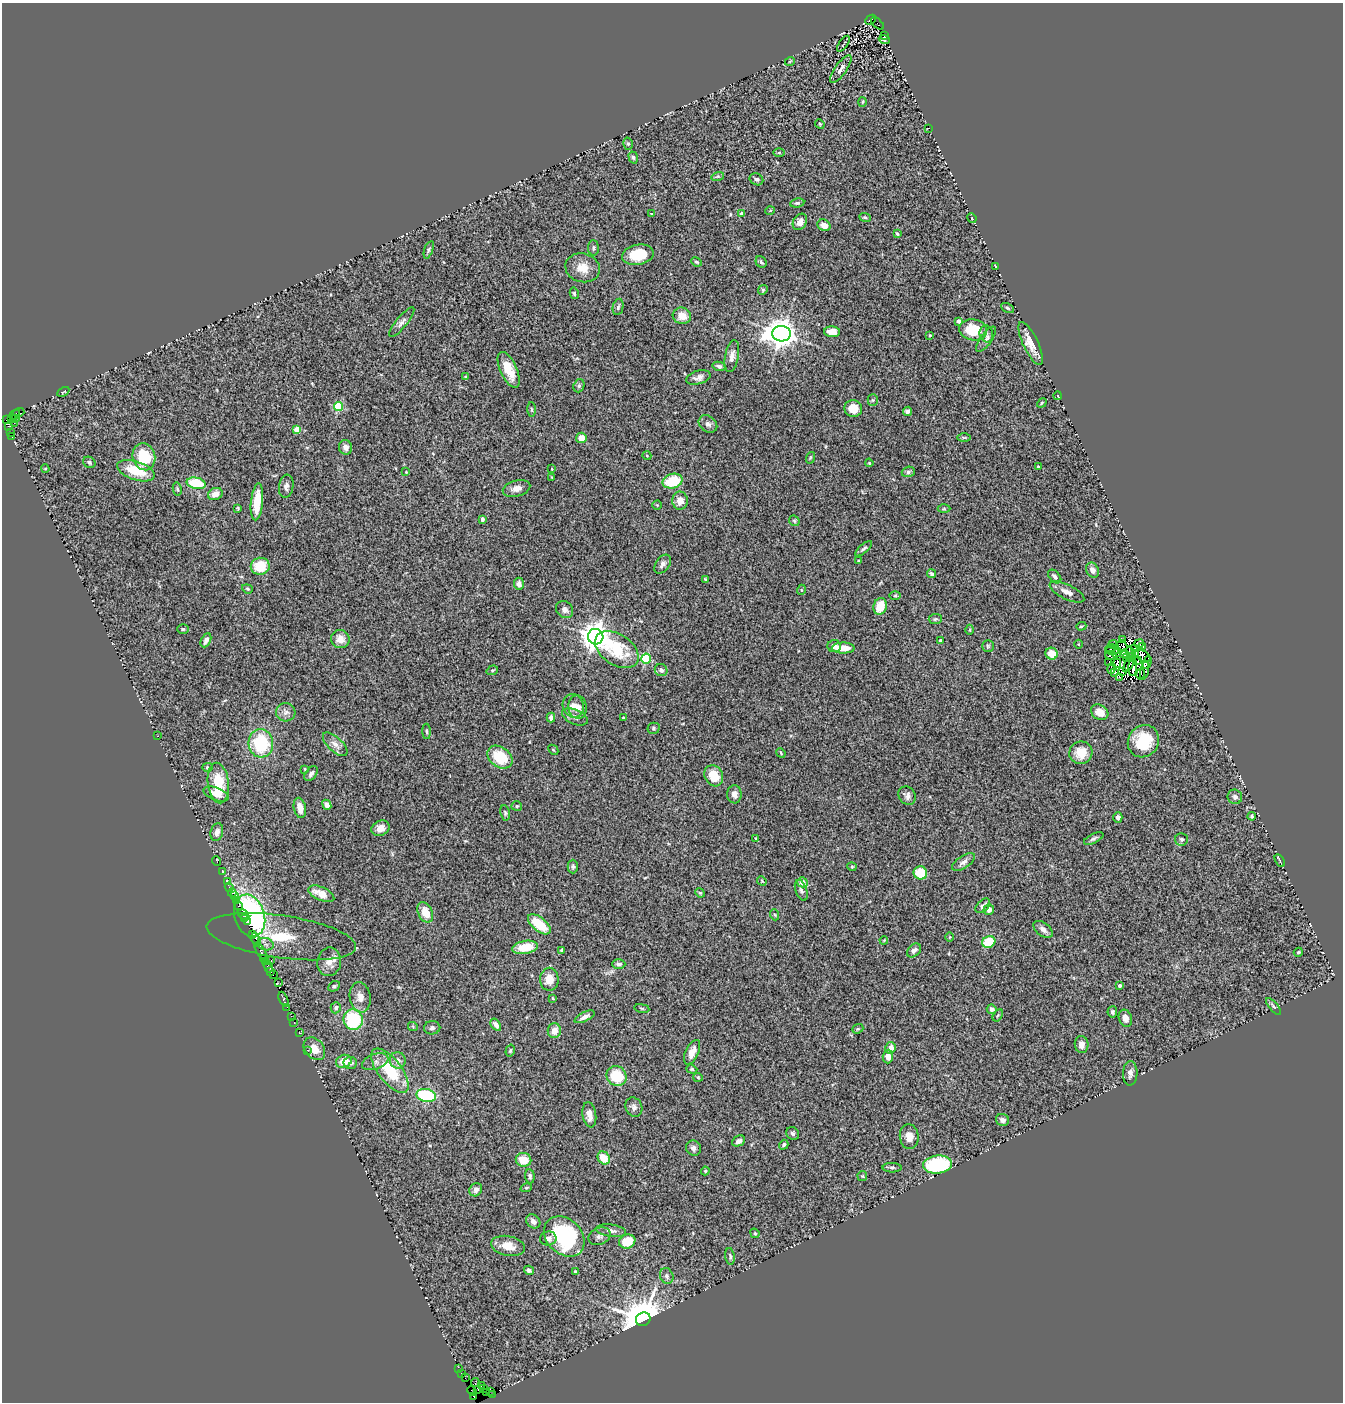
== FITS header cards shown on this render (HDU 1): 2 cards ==
NAXIS1  =                 1341
NAXIS2  =                 1400

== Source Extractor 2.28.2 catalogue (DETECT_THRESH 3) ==
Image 1341 x 1400 px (HDU 1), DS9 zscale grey, 1 PNG px = 1 image px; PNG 1345 x 1404 px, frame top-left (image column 1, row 1400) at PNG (2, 3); each listed source drawn as its Kron ellipse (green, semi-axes under 4 px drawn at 4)
Background 1.03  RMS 0.1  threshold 0.307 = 3 sigma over >= 5 px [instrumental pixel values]
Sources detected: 337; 10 with non-positive FLUX_AUTO (blend fragments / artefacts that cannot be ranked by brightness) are neither listed nor drawn; the other 327 listed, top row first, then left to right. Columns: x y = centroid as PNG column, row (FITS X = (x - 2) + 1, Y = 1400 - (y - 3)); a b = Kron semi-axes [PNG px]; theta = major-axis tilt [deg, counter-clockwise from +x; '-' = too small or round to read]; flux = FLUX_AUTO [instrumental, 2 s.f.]
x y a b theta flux
871 20 6 4 42 400
877 23 8 3 -41 230
884 36 3 2 - 8.6
884 39 5 4 - 14
843 44 9 2 55 7
790 61 5 3 - 5.7
841 69 17 6 54 36
863 102 5 3 - 6.5
820 124 5 4 - 7.1
929 128 2 2 - 4.4
628 144 6 5 - 12
779 153 5 3 - 7.8
633 157 6 4 -73 11
718 176 6 4 18 11
756 179 7 5 -30 15
797 203 7 4 9 12
770 211 5 3 - 5.1
651 214 3 3 - 4.8
742 214 4 3 - 46
865 217 6 4 -22 11
972 218 5 4 - 6.6
800 222 8 6 58 51
824 225 7 5 -32 58
897 234 4 3 - 10
593 248 8 5 -89 14
429 250 9 4 71 12
638 255 16 10 10 180
696 262 5 3 - 9.9
761 262 6 5 - 13
995 266 3 2 - 4.8
583 268 17 14 -15 95
763 290 5 4 - 8.6
574 293 6 4 -76 9.9
618 307 8 5 78 15
1007 308 7 4 -28 12
682 316 9 8 - 80
959 321 4 4 - 23
402 322 18 5 51 31
973 330 14 10 -8 200
832 332 8 5 -3 73
781 334 9 7 -4 11000
986 334 8 6 -77 22
930 335 3 3 - 5.5
986 339 15 6 55 28
1031 343 23 7 -65 90
732 356 16 7 79 41
719 366 6 4 -13 18
509 370 19 8 -66 140
465 377 4 4 - 7.4
698 377 12 6 16 34
579 386 7 5 70 14
63 392 6 2 29 4.4
1058 396 4 3 - 4.9
873 400 5 5 - 9.3
1042 403 5 3 - 7.9
338 407 4 4 - 370
853 408 9 8 - 100
531 409 7 4 -89 11
908 411 5 4 - 22
19 413 5 4 - 120
15 414 6 3 44 140
11 419 3 2 - 45
16 419 3 2 - 46
7 420 4 2 - 80
14 423 2 2 - 43
708 424 10 8 -37 27
8 427 4 2 - 50
297 429 4 4 - 150
10 433 3 2 - 6.5
12 437 3 3 - 480
964 437 6 4 0 8.6
581 438 5 5 - 67
346 447 7 6 - 33
647 456 4 3 - 5
144 457 13 11 -74 230
810 458 6 3 72 7.6
89 462 6 5 - 13
869 463 4 3 - 6.3
1038 467 3 3 - 11
45 469 4 2 - 4.5
552 469 3 2 - 5.1
136 471 19 9 -18 190
406 472 3 3 - 4.8
908 472 6 5 - 14
552 477 3 2 - 6.1
673 481 10 7 15 240
196 483 9 5 -13 250
286 486 12 7 81 28
516 488 14 8 15 47
177 489 6 4 -79 12
215 494 7 6 - 55
680 501 9 8 - 68
257 502 19 6 84 140
657 505 4 4 - 5.5
238 508 4 3 - 7
944 509 6 4 0 11
482 519 4 3 - 32
794 521 6 4 -45 9.8
864 549 10 4 41 16
859 561 4 3 - 8.8
663 564 11 6 53 26
260 566 9 8 - 190
1092 570 8 6 -62 33
932 574 5 3 - 15
1055 576 8 5 -47 21
706 579 4 3 - 8.1
519 584 6 5 - 28
247 589 5 4 - 9.6
801 590 5 3 - 5
1067 592 19 7 -26 52
895 596 6 4 1 7.8
880 606 8 7 - 130
565 610 9 7 -47 31
935 619 6 5 - 11
1081 626 5 4 - 7.8
183 629 5 4 - 9.8
970 630 5 3 - 6.5
596 637 8 7 - 8800
340 639 9 9 - 65
1122 639 3 3 - 6.6
206 640 7 4 64 27
940 640 3 2 - 5.9
1078 644 4 3 - 5.2
1113 644 4 2 - 13
1139 644 5 3 - 45
834 646 7 6 - 32
988 646 6 6 - 12
1122 646 6 3 -60 12
1143 646 4 2 - 32
843 648 11 5 0 95
1110 649 5 2 - 16
1134 649 3 2 - 0.68
617 650 24 15 -34 320
1113 651 6 3 -3 8.9
1130 652 6 2 -71 21
1116 653 5 3 - 18
1052 654 6 6 - 80
1124 654 5 4 - 9.2
1136 654 3 2 - 6
1111 656 6 3 -17 49
1143 656 8 5 -31 21
1130 657 4 2 - 15
646 658 5 5 - 380
1127 658 2 2 - 12
1137 660 4 2 - 5.6
1147 662 6 3 69 56
1109 663 3 2 - 12
1117 663 5 2 - 6.3
1129 665 8 2 58 20
1133 667 9 4 86 48
1111 668 6 3 78 5.1
492 670 6 4 19 9.5
661 670 6 6 - 22
1145 670 9 3 77 4.7
1122 671 3 3 - 5.4
1115 672 3 2 - 17
1141 674 5 2 - 9.7
1120 677 4 2 - 15
573 706 12 10 -70 55
578 707 11 9 -78 45
286 712 9 9 - 35
1100 712 9 7 -32 75
551 717 5 4 - 33
575 717 14 7 -23 37
623 718 3 3 - 8.6
653 728 6 5 - 13
427 731 8 4 -89 10
157 736 3 2 - 4
1143 741 17 15 53 280
261 743 14 12 -85 380
335 744 15 7 -43 44
553 750 6 2 -45 5.7
781 753 5 3 - 6.4
1081 753 11 11 - 120
500 757 14 10 -37 240
207 767 5 4 - 8.9
305 769 4 2 - 5.3
311 774 8 5 51 23
714 776 11 9 -62 140
218 783 20 10 -84 190
216 794 13 6 -22 56
734 794 9 7 90 29
907 796 10 8 -56 29
1235 797 7 7 - 24
327 805 5 4 - 41
517 806 5 4 - 11
300 808 10 6 -79 63
505 813 8 5 -80 13
1252 816 4 4 - 9.7
1118 817 5 4 - 29
380 828 9 7 24 50
217 832 9 6 75 41
756 838 4 3 - 7.8
1094 839 10 4 26 17
1182 839 6 6 - 15
1280 860 7 2 -59 7.2
216 861 5 2 - 21
963 862 13 6 34 31
573 866 7 5 -90 12
852 867 4 4 - 7.9
223 872 2 2 - 42
920 873 7 6 - 200
762 881 5 4 - 6.8
227 882 4 3 - 160
802 882 5 5 - 66
229 887 5 3 - 50
801 890 11 5 -69 22
232 893 4 3 - 53
700 893 5 4 - 8
321 894 14 6 -24 88
234 896 3 2 - 70
236 900 3 3 - 94
238 906 5 3 - 320
983 906 8 5 45 22
989 909 5 5 - 39
425 912 11 7 -64 100
243 914 7 3 -42 550
775 915 6 3 -71 7.7
250 916 21 15 -73 1300
245 919 3 2 - 260
247 922 4 3 - 320
539 924 13 7 -39 210
1043 929 11 6 -38 34
253 934 3 2 - 94
281 937 75 21 -8 400
950 937 4 3 - 5.5
256 940 7 3 -67 210
884 940 4 3 - 5.5
989 942 7 5 26 240
265 944 8 6 -15 25
525 947 13 6 9 140
562 950 4 3 - 8
914 950 8 5 43 28
261 952 10 3 -56 440
1298 952 4 4 - 10
263 958 4 2 - 74
271 960 3 2 - 51
265 962 4 3 - 130
329 962 14 12 80 73
619 964 6 5 - 19
268 967 6 3 -74 110
270 972 3 2 - 12
273 975 2 2 - 11
549 979 11 9 87 91
278 983 3 2 - 7.1
334 986 6 4 28 13
1119 986 3 3 - 16
360 997 15 10 -81 64
553 998 4 3 - 6.6
283 999 8 3 -67 130
1273 1006 10 4 -49 14
287 1007 2 2 - 7.3
336 1008 6 5 - 17
642 1008 8 4 -9 9.9
992 1009 5 4 - 21
1112 1012 6 5 - 14
998 1015 7 4 58 9.2
291 1016 2 2 - 36
585 1017 11 4 26 32
1125 1018 9 6 -68 44
353 1020 10 9 - 450
294 1022 3 2 - 62
496 1025 7 4 -54 42
413 1027 5 3 - 6.7
432 1028 8 6 4 19
858 1029 6 4 21 9.7
554 1031 7 6 - 62
299 1033 3 2 - 25
1082 1044 8 7 - 34
891 1048 6 5 - 63
314 1049 12 9 -51 80
307 1050 2 2 - 22
510 1051 6 4 74 11
692 1052 13 6 65 56
888 1056 7 5 88 57
398 1060 8 8 - 38
344 1061 8 6 23 95
375 1062 13 7 19 40
350 1063 6 6 - 22
692 1069 5 4 - 8.8
390 1071 26 11 -52 310
1130 1073 12 7 88 34
617 1076 10 9 - 220
698 1077 5 4 - 7.2
426 1096 10 6 -12 460
634 1107 10 8 -64 32
589 1115 13 6 -82 60
1002 1120 6 6 - 29
793 1133 7 6 - 14
909 1137 12 9 -83 65
738 1141 7 5 26 22
784 1145 5 4 - 13
693 1148 8 7 - 26
604 1158 7 5 -50 100
523 1160 8 7 - 130
938 1164 14 9 5 560
892 1168 9 5 0 16
705 1171 4 4 - 6.3
530 1176 7 5 -85 17
862 1176 5 4 - 7.9
526 1188 6 4 17 8.7
476 1190 7 6 - 28
533 1221 8 6 -48 33
611 1231 15 6 -8 36
755 1233 5 4 - 10
564 1236 23 17 -44 700
599 1236 11 8 24 30
548 1238 8 7 - 32
627 1241 8 7 - 160
508 1246 17 10 -11 93
730 1256 8 4 -84 14
529 1270 5 4 - 17
575 1272 3 2 - 5.9
667 1276 8 6 -66 19
643 1319 7 6 - 28000
459 1369 3 2 - 6.3
461 1373 3 2 - 30
465 1378 2 2 - 16
475 1382 4 2 - 71
482 1385 3 3 - 49
478 1389 4 3 - 60
484 1389 3 2 - 4.2
472 1391 5 3 - 81
491 1391 2 2 - 40
487 1392 2 2 - 11
493 1394 3 2 - 11
474 1397 2 2 - 16
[10 non-positive-flux detections neither listed nor drawn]